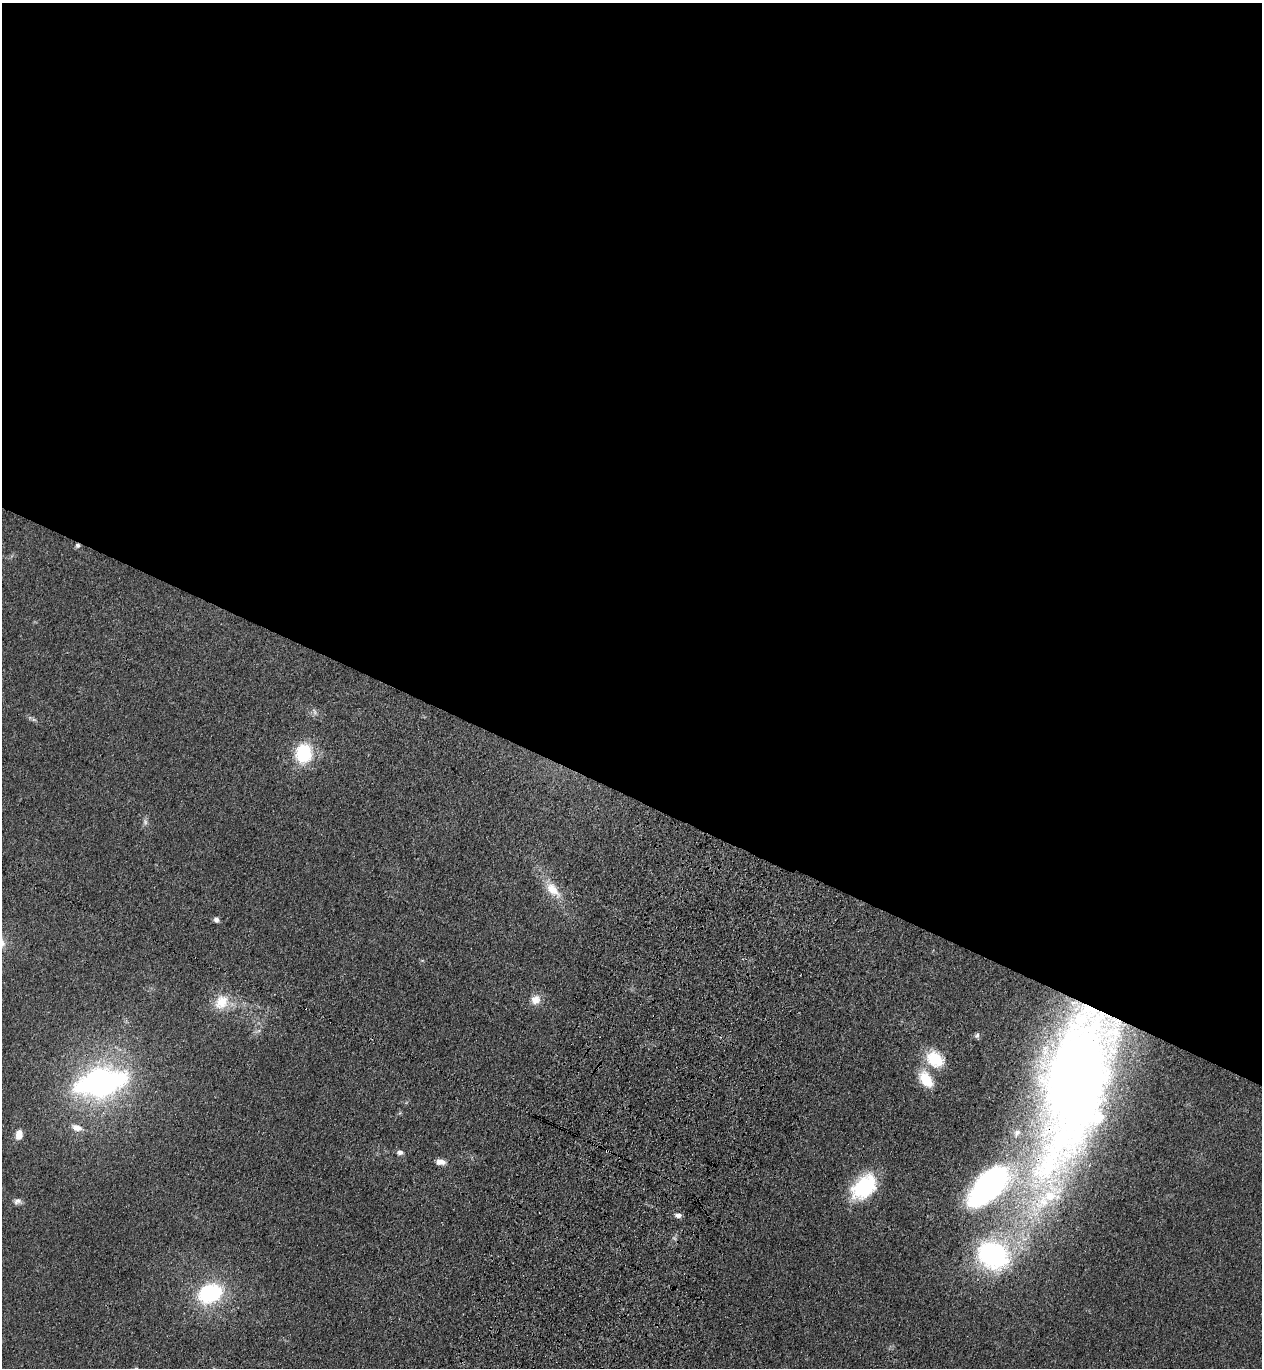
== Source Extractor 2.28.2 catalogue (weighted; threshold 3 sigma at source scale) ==
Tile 3 of 4 x 4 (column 3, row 1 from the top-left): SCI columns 2770-4029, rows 4145-5510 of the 5668 x 5559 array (HDU 1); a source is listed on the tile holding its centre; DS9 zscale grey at full resolution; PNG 1264 x 1370 px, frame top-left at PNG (2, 3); no overlay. Shown black and unused: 58% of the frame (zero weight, under 3 of 4 exposures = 6% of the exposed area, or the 3 px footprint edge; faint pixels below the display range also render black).
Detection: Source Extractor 2.28.2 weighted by HDU 2 'WHT'; one run over the whole footprint, this tile lists its part. Background 0.0513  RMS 0.0058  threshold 0.0259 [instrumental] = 3 sigma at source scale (4.5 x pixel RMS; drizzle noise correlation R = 1.50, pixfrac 1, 0.05/0.05 arcsec/px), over >= 5 px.
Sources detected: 29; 3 too faint to see at this stretch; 2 cosmic-ray / hot-pixel residue — not listed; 2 inside a brighter listed object's ellipse — not listed separately; the other 22 listed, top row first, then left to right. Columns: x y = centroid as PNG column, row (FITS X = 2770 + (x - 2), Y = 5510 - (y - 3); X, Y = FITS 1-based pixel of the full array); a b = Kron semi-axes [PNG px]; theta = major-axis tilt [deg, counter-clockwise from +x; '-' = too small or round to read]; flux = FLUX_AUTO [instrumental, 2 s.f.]
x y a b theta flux
34 720 7 4 -19 1
303 753 18 15 82 35
553 890 27 13 -48 11
216 919 7 6 - 1.9
535 1000 14 12 51 5.4
221 1002 22 17 48 13
977 1035 7 5 72 1.4
935 1059 24 18 -38 19
926 1079 21 13 -55 16
101 1082 41 22 12 180
1075 1085 173 55 77 720
77 1128 15 9 -16 4.9
19 1135 10 7 80 5.8
607 1150 3 3 - 2.1
400 1152 8 6 0 2.1
440 1162 11 6 -4 3.9
989 1186 51 26 45 160
864 1187 32 21 44 38
17 1201 10 8 29 2.2
678 1215 8 5 -5 2.4
992 1254 41 34 -29 84
210 1293 21 15 23 59
Overlapping masked pixels (flux is a lower limit): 2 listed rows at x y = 1075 1085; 607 1150